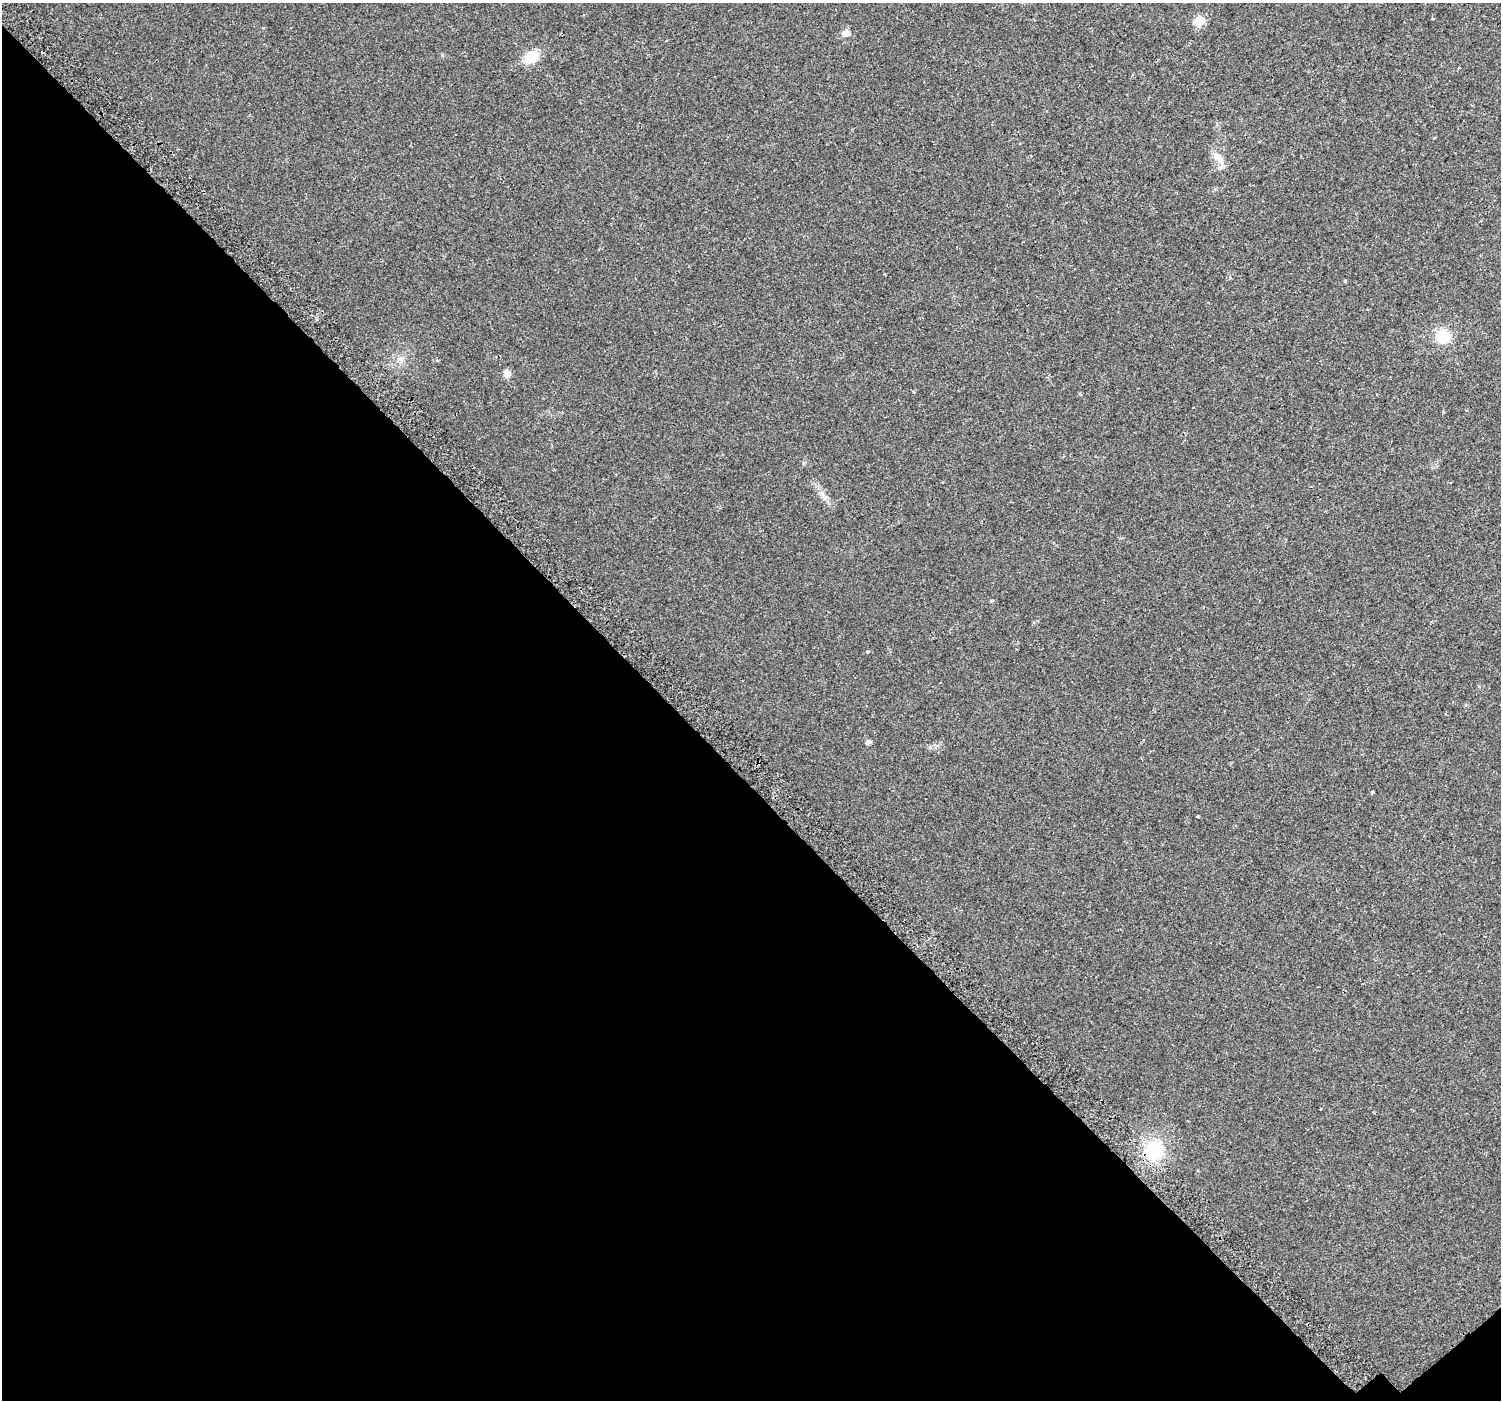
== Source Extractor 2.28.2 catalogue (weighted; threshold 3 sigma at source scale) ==
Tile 14 of 4 x 4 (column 2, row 4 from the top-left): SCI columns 1551-3049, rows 279-1676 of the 6110 x 6080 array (HDU 1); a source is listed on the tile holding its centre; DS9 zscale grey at full resolution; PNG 1503 x 1402 px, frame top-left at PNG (2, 3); no overlay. Shown black and unused: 45% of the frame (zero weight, under 2 of 3 exposures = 3% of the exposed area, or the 3 px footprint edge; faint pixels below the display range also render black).
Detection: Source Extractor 2.28.2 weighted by HDU 2 'WHT'; one run over the whole footprint, this tile lists its part. Background 0.0149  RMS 0.0057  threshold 0.0258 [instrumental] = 3 sigma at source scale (4.5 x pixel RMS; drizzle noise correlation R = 1.50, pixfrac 1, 0.0396/0.0396 arcsec/px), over >= 5 px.
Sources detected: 17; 1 cosmic-ray / hot-pixel residue — not listed; the other 16 listed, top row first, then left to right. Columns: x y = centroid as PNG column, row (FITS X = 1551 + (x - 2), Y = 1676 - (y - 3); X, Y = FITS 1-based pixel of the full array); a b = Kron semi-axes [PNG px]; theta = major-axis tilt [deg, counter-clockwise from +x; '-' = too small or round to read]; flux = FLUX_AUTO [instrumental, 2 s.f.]
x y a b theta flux
1433 19 3 3 - 0.75
1199 21 6 6 - 25
846 33 9 7 6 2.5
531 57 18 13 36 10
1218 158 20 9 -51 5.1
1230 277 5 4 - 0.77
1345 281 5 4 - 0.47
1443 336 16 16 - 12
507 374 9 8 - 2.6
822 493 7 6 - 1.7
991 601 5 3 - 0.62
867 652 4 3 - 0.55
868 742 5 5 - 1.9
1372 792 4 3 - 1.1
1321 1109 3 2 - 0.36
1154 1150 17 16 - 30
Unlisted compact peaks at least as high as the median listed source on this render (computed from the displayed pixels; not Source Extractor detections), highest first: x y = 1198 816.